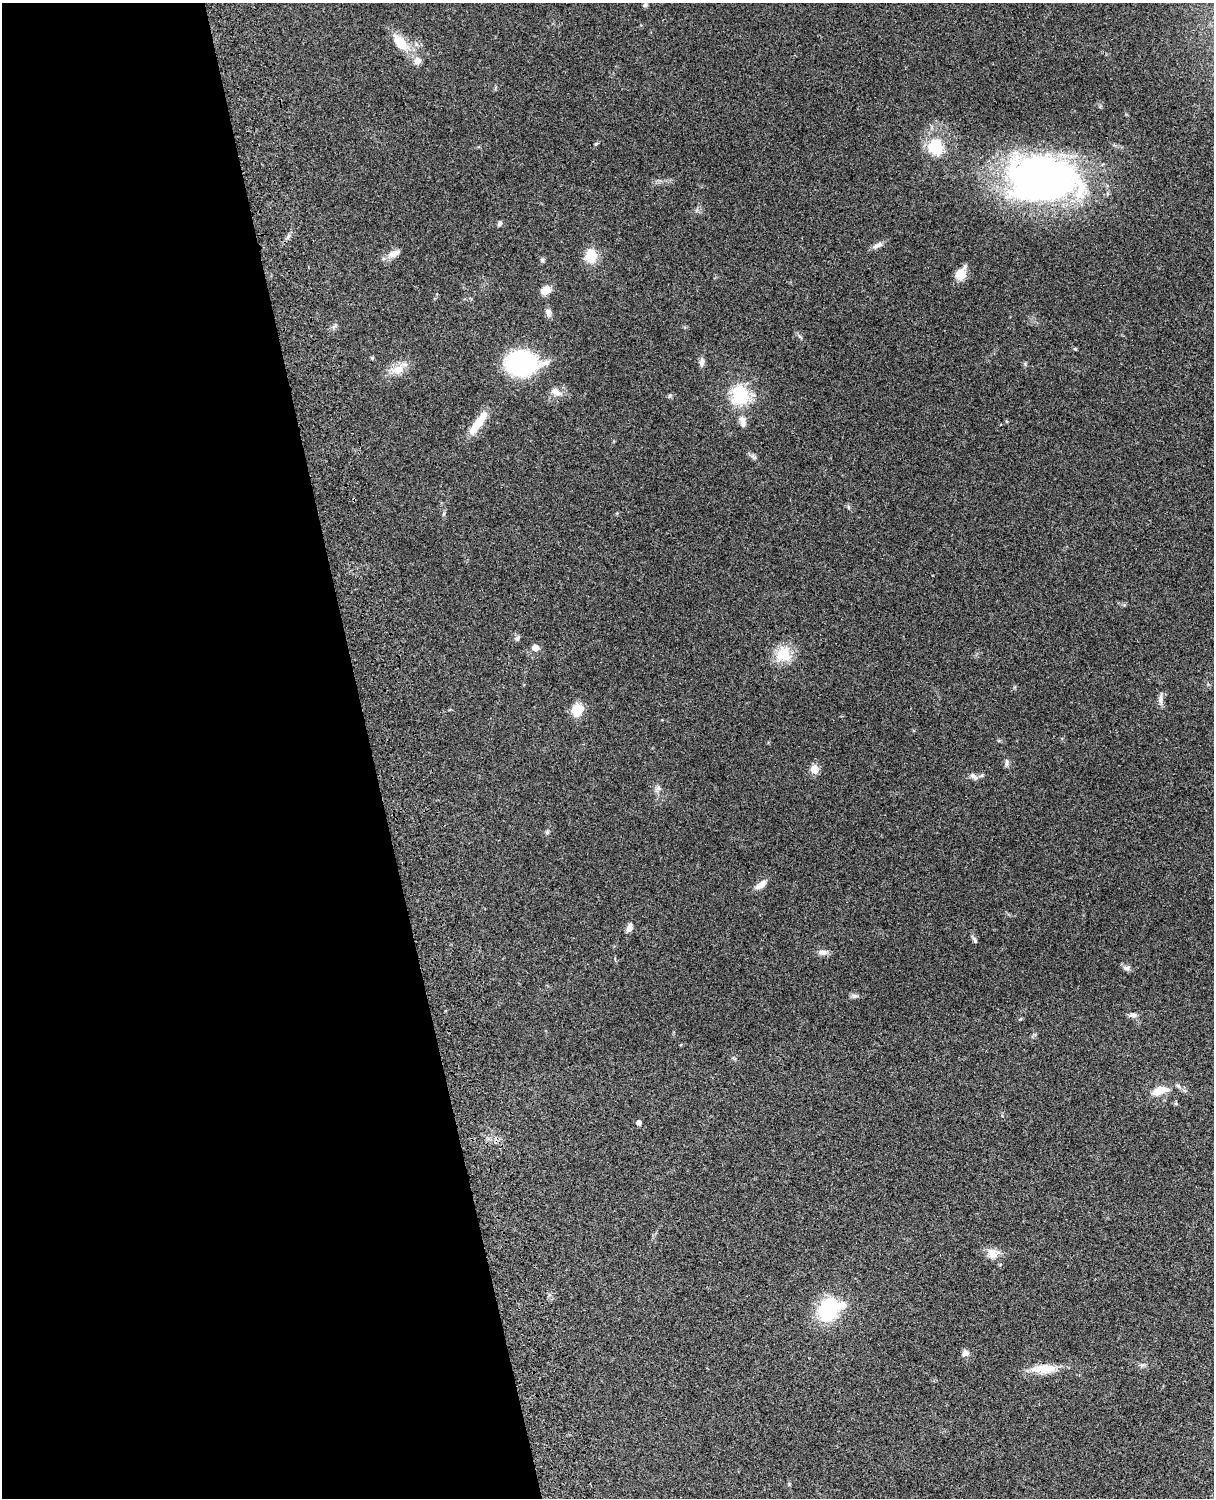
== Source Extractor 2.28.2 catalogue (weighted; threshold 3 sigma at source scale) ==
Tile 5 of 4 x 3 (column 1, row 2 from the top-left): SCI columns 122-1333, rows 1772-3267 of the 5088 x 4926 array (HDU 1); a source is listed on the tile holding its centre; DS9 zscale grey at full resolution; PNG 1216 x 1500 px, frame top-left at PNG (2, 3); no overlay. Shown black and unused: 31% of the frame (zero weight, under 3 of 4 exposures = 6% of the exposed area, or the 3 px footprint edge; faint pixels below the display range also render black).
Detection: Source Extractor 2.28.2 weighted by HDU 2 'WHT'; one run over the whole footprint, this tile lists its part. Background 0.103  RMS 0.0065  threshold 0.0292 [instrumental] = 3 sigma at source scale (4.5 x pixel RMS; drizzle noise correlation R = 1.50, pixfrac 1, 0.05/0.05 arcsec/px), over >= 5 px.
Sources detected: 53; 3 inside a brighter listed object's ellipse — not listed separately; the other 50 listed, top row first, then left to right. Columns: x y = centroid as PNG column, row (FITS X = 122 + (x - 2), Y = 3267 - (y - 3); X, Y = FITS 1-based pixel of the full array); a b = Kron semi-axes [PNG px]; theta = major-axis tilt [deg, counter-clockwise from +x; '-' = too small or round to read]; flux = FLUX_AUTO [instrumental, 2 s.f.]
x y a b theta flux
645 5 7 5 72 1.2
400 42 30 14 -48 14
596 144 5 3 - 0.59
935 147 25 19 -70 21
1043 179 80 48 -5 240
500 223 6 5 - 1.6
877 245 16 6 22 2.9
392 254 13 9 15 4.8
591 256 14 11 89 14
542 260 6 5 - 1.2
960 274 8 6 59 18
546 290 11 8 35 6.5
548 313 8 7 - 3.1
799 336 9 4 -42 1.2
1075 349 6 4 -1 0.71
372 358 5 5 - 0.68
702 362 11 6 85 2.5
521 363 22 16 1 110
397 370 16 11 20 8.5
556 392 15 8 -30 4.6
740 395 28 24 88 26
669 396 6 4 87 0.93
478 423 33 9 55 13
753 457 10 4 -31 1.6
848 507 6 4 -71 0.88
518 638 8 5 40 1.4
535 648 7 6 - 4.8
783 654 20 19 - 15
1161 700 14 4 -84 2.3
577 709 10 9 - 17
1006 763 13 4 86 1.8
815 769 5 5 - 23
973 776 12 6 -39 2.5
658 788 7 5 -89 1.6
547 832 5 5 - 1
761 885 13 7 37 5.2
630 928 11 7 74 3.2
975 940 10 5 -66 1.5
822 952 13 7 3 3
1126 968 10 6 -1 2.2
854 996 8 6 -7 1.6
1134 1015 9 6 -23 2.3
1160 1090 23 10 15 9.9
1176 1104 5 3 - 0.84
639 1123 5 4 - 2.7
992 1254 16 11 -53 6.4
828 1310 19 16 66 49
965 1353 10 7 19 2.7
1142 1365 6 5 - 1.3
1044 1368 36 11 3 13